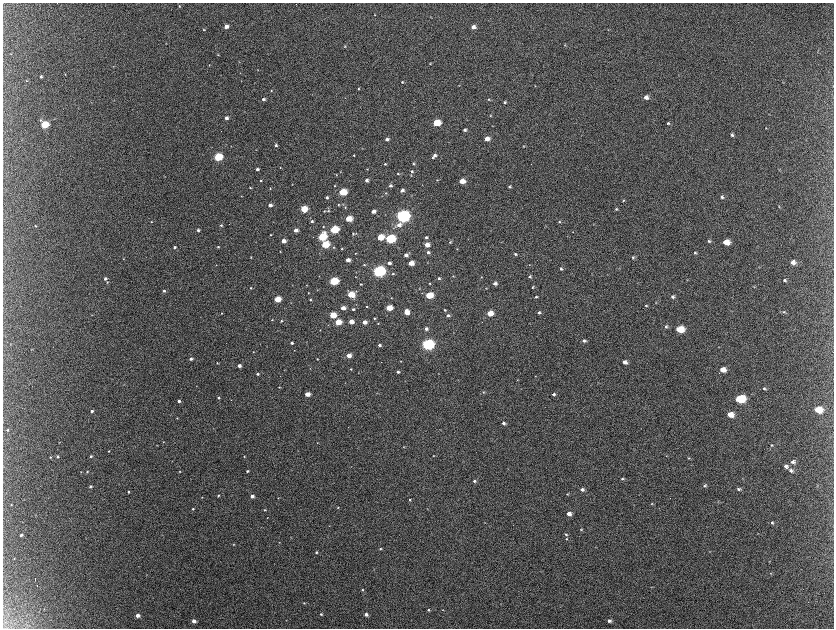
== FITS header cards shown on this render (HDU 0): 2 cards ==
NAXIS1  =                 1663 / length of data axis 1
NAXIS2  =                 1252 / length of data axis 2

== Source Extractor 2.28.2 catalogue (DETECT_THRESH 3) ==
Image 1663 x 1252 px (HDU 0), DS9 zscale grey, zoomed out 1/2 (1 PNG px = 2 x 2 image px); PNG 836 x 630 px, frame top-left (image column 2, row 1251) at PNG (3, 3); no overlay
Background 2170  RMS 33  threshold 98.1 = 3 sigma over >= 5 px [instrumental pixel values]
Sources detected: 317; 11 cannot appear on this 1/2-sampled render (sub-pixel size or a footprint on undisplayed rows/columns) and are not listed; the other 306 listed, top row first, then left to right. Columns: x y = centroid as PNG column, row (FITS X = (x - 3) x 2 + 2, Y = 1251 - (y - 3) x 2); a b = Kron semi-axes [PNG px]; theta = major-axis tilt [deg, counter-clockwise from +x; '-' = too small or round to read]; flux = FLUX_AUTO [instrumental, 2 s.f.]
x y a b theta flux
180 6 4 3 - 5.4e+03
374 15 4 3 - 4.2e+03
431 17 3 2 - 2.5e+03
226 26 4 3 - 3.9e+04
473 27 4 4 - 3.2e+04
204 30 3 3 - 5.0e+03
608 30 3 2 - 2.7e+03
565 45 4 3 - 4.8e+03
345 46 3 3 - 5.2e+03
11 54 3 2 - 3.2e+03
218 55 3 3 - 4.7e+03
239 62 3 2 - 2.8e+03
430 64 3 3 - 4.5e+03
209 65 3 2 - 2.8e+03
113 66 3 2 - 3.0e+03
258 70 3 2 - 2.5e+03
65 74 3 2 - 3.0e+03
41 77 3 3 - 1.2e+04
26 81 3 3 - 4.9e+03
402 82 4 3 - 7.4e+03
459 85 3 2 - 2.7e+03
535 86 3 3 - 3.5e+03
359 88 3 3 - 5.2e+03
271 91 3 3 - 5.7e+03
646 97 4 4 - 3.3e+04
263 99 4 3 - 1.4e+04
488 99 4 3 - 7.2e+03
505 102 3 3 - 8.6e+03
769 114 4 2 - 3.6e+03
490 116 3 3 - 5.5e+03
226 118 3 3 - 2.5e+04
54 119 3 2 - 2.4e+03
41 120 4 3 - 8.5e+03
436 123 5 4 - 2.2e+05
668 123 4 3 - 8.2e+03
45 125 4 4 - 3.3e+05
492 126 4 2 - 3.4e+03
766 128 3 2 - 4.0e+03
465 130 4 3 - 1.6e+04
732 135 4 4 - 1.2e+04
387 139 4 3 - 2.0e+04
487 139 4 3 - 5.5e+04
276 145 3 3 - 1.3e+04
523 146 3 3 - 5.2e+03
362 148 3 2 - 2.7e+03
256 150 3 2 - 2.6e+03
354 155 3 3 - 5.7e+03
435 155 4 4 - 2.2e+04
218 157 4 4 - 4.4e+05
432 158 3 2 - 4.9e+03
385 164 3 3 - 7.3e+03
413 164 4 3 - 7.7e+03
280 168 3 2 - 4.0e+03
257 169 3 3 - 1.6e+04
367 169 3 2 - 3.6e+03
412 171 4 4 - 1.1e+04
341 172 2 2 - 2.5e+03
398 174 3 3 - 6.5e+03
336 175 3 2 - 3.1e+03
411 175 3 2 - 3.3e+03
165 176 3 2 - 2.0e+03
366 180 3 3 - 2.0e+04
437 180 3 3 - 3.7e+03
261 181 3 2 - 6.6e+03
462 181 4 3 - 8.3e+04
292 184 3 2 - 3.4e+03
335 186 3 2 - 4.7e+03
390 186 4 4 - 1.6e+04
509 187 4 3 - 9.1e+03
250 188 3 3 - 5.8e+03
270 188 3 3 - 5.3e+03
402 190 4 3 - 2.4e+04
342 192 4 4 - 3.1e+05
386 193 3 3 - 4.4e+03
241 196 2 2 - 2.8e+03
722 197 5 4 - 1.3e+04
327 198 3 3 - 1.3e+04
623 200 4 3 - 6.2e+03
343 204 3 3 - 5.1e+03
270 205 3 3 - 3.3e+04
338 205 3 3 - 6.1e+03
779 206 4 3 - 5.0e+03
345 207 4 3 - 5.2e+03
304 209 4 4 - 2.2e+05
616 209 4 3 - 7.3e+03
324 211 3 3 - 6.4e+03
328 211 4 3 - 7.5e+03
373 211 3 3 - 4.1e+04
403 216 6 5 - 2.4e+06
349 219 4 3 - 1.7e+05
312 221 3 3 - 1.0e+04
151 222 3 2 - 3.9e+03
560 222 4 3 - 7.4e+03
593 224 3 3 - 3.7e+03
221 225 4 3 - 8.2e+03
399 225 7 5 25 4.3e+04
35 226 3 3 - 5.4e+03
323 226 3 3 - 4.5e+03
334 229 4 4 - 4.9e+05
198 230 3 3 - 1.2e+04
296 230 3 3 - 4.5e+04
573 232 2 2 - 2.2e+03
353 234 3 3 - 5.5e+03
271 235 3 2 - 4.4e+03
322 237 5 4 - 4.5e+05
380 237 4 4 - 1.7e+05
426 237 4 3 - 1.0e+04
390 239 5 4 - 7.8e+05
283 241 3 3 - 5.8e+04
709 241 4 4 - 1.1e+04
450 242 3 3 - 6.7e+03
726 242 5 4 - 9.9e+04
325 244 4 4 - 3.4e+05
427 245 4 3 - 6.5e+04
174 247 3 3 - 1.4e+04
218 247 3 2 - 7.0e+03
333 247 3 3 - 5.4e+03
342 248 3 3 - 5.6e+03
457 249 3 2 - 3.6e+03
280 251 3 2 - 3.6e+03
428 252 4 3 - 1.5e+04
355 253 3 2 - 3.8e+03
695 253 4 3 - 8.5e+03
515 254 4 3 - 9.2e+03
406 255 4 3 - 2.6e+04
251 257 3 2 - 4.2e+03
633 257 5 4 - 1.2e+04
123 259 2 2 - 3.0e+03
348 260 3 3 - 4.5e+04
793 262 5 4 - 4.0e+04
389 263 4 3 - 1.9e+04
411 263 4 3 - 9.3e+04
427 263 3 2 - 3.2e+03
216 265 3 2 - 2.7e+03
364 265 3 3 - 7.0e+03
529 265 3 2 - 2.8e+03
759 267 3 2 - 3.4e+03
561 269 4 3 - 1.0e+04
379 271 5 4 - 1.9e+06
393 274 3 3 - 6.4e+03
453 276 4 3 - 4.7e+03
355 277 3 2 - 2.7e+03
481 277 4 2 - 3.7e+03
530 277 4 3 - 8.8e+03
439 278 4 3 - 1.1e+04
105 279 3 3 - 1.6e+04
785 280 5 4 - 1.1e+04
334 281 4 4 - 5.2e+05
107 282 3 3 - 5.4e+03
430 283 3 3 - 5.9e+03
361 284 3 2 - 5.7e+03
495 284 4 3 - 2.5e+04
307 285 2 2 - 2.6e+03
754 286 4 3 - 4.4e+03
532 287 3 3 - 7.3e+03
250 288 2 2 - 6.0e+03
419 288 3 2 - 3.2e+03
486 288 4 3 - 5.1e+03
317 290 3 2 - 3.1e+03
164 291 3 3 - 1.4e+04
308 293 3 2 - 3.8e+03
351 294 5 4 - 1.9e+05
429 295 4 4 - 2.6e+05
536 297 4 3 - 7.8e+03
673 297 5 4 - 1.5e+04
391 298 3 3 - 3.8e+03
277 299 4 3 - 1.9e+05
310 300 3 2 - 7.4e+03
291 303 2 2 - 1.8e+03
656 303 4 3 - 4.3e+03
356 304 3 2 - 2.3e+03
366 306 3 2 - 5.0e+03
646 306 4 3 - 7.3e+03
343 308 4 3 - 6.1e+04
389 308 4 3 - 1.5e+05
353 309 3 3 - 1.1e+04
444 310 3 3 - 6.7e+03
406 312 4 4 - 8.3e+04
539 312 4 3 - 1.2e+04
784 312 4 4 - 7.8e+03
222 313 2 2 - 3.7e+03
490 313 4 3 - 1.3e+05
92 315 3 2 - 2.9e+03
333 315 4 3 - 2.0e+05
448 315 4 3 - 1.5e+04
374 318 3 3 - 6.6e+03
272 320 3 3 - 3.8e+03
281 321 3 3 - 7.1e+03
338 322 4 3 - 1.6e+05
351 322 4 3 - 7.7e+04
364 322 3 3 - 4.9e+04
378 323 3 3 - 5.0e+03
666 326 4 4 - 1.1e+04
426 329 4 3 - 1.7e+04
680 329 5 4 - 2.0e+05
320 330 2 2 - 2.5e+03
584 341 4 4 - 1.5e+04
292 343 3 2 - 1.4e+04
428 344 5 4 - 1.7e+06
379 345 3 3 - 1.4e+04
32 349 3 2 - 3.5e+03
294 350 2 2 - 2.0e+03
253 352 2 2 - 2.7e+03
348 356 4 3 - 6.9e+04
191 359 3 3 - 1.8e+04
317 359 3 2 - 5.0e+03
400 361 3 2 - 2.7e+03
625 362 5 4 - 3.2e+04
217 363 4 2 - 5.2e+03
239 366 3 3 - 3.0e+04
351 369 3 3 - 5.5e+03
723 369 5 4 - 8.2e+04
398 372 3 3 - 1.3e+04
358 373 2 2 - 3.0e+03
438 373 2 2 - 2.5e+03
257 374 3 2 - 1.1e+04
536 376 3 2 - 2.5e+03
517 380 3 2 - 3.0e+03
405 381 3 2 - 2.9e+03
124 384 3 2 - 2.6e+03
279 387 3 3 - 4.0e+03
764 388 5 4 - 1.2e+04
483 392 4 4 - 8.0e+03
377 393 3 1 - 2.5e+03
307 394 4 3 - 7.9e+04
553 394 4 4 - 1.3e+04
218 398 3 2 - 1.1e+04
740 399 6 5 - 4.4e+05
179 401 3 3 - 2.1e+04
818 410 6 4 -7 1.9e+05
92 411 3 3 - 1.6e+04
730 414 5 4 - 1.0e+05
177 418 3 3 - 4.3e+03
504 423 4 3 - 1.7e+04
8 430 4 3 - 6.6e+03
163 442 3 2 - 3.1e+03
317 443 3 2 - 3.3e+03
157 445 3 2 - 3.1e+03
772 445 5 4 - 9.2e+03
404 447 3 2 - 3.6e+03
109 451 2 2 - 4.5e+03
57 456 3 3 - 9.7e+03
91 456 3 3 - 9.0e+03
244 456 3 3 - 4.2e+03
434 456 3 3 - 4.3e+03
667 456 4 3 - 4.0e+03
50 457 3 2 - 4.6e+03
689 458 4 3 - 6.8e+03
793 462 5 5 - 2.3e+04
786 466 5 4 - 2.7e+04
87 471 3 3 - 5.9e+03
180 471 3 2 - 3.3e+03
247 471 3 3 - 1.0e+04
791 471 6 5 - 1.9e+04
81 472 3 3 - 3.7e+03
742 478 3 3 - 3.7e+03
622 479 4 3 - 1.0e+04
474 481 4 4 - 1.3e+04
90 486 3 3 - 1.0e+04
705 486 4 4 - 1.0e+04
582 489 4 4 - 1.9e+04
739 489 5 4 - 1.4e+04
128 492 3 2 - 8.2e+03
567 494 4 3 - 5.5e+03
218 495 3 3 - 8.0e+03
252 496 3 3 - 3.3e+04
202 497 3 2 - 3.1e+03
278 498 2 2 - 2.7e+03
410 500 3 3 - 6.7e+03
11 504 3 2 - 3.4e+03
652 504 4 3 - 5.7e+03
338 507 3 3 - 5.1e+03
193 509 3 3 - 7.2e+03
427 509 4 2 - 2.9e+03
264 510 3 3 - 6.4e+03
569 513 4 3 - 4.4e+04
267 518 3 2 - 3.0e+03
772 522 4 4 - 1.1e+04
329 526 3 2 - 1.9e+03
581 529 4 3 - 7.2e+03
758 533 3 2 - 2.8e+03
566 534 5 4 - 8.9e+03
21 535 3 3 - 1.4e+04
291 537 3 2 - 2.4e+03
566 539 4 3 - 6.5e+03
279 542 2 2 - 2.4e+03
233 544 3 3 - 4.0e+03
595 547 3 2 - 2.8e+03
380 549 4 3 - 8.9e+03
316 552 3 3 - 8.7e+03
709 552 3 2 - 2.5e+03
14 558 3 2 - 3.4e+03
771 573 3 3 - 4.7e+03
35 579 3 1 - 4.0e+03
37 586 2 1 - 7.0e+03
651 587 3 2 - 3.9e+03
362 590 3 3 - 6.3e+03
304 603 3 3 - 5.2e+03
44 609 3 2 - 2.3e+03
428 610 4 3 - 8.8e+03
443 610 4 2 - 4.4e+03
321 614 3 3 - 8.6e+03
366 614 4 3 - 2.4e+04
137 615 3 3 - 3.4e+04
194 621 4 3 - 3.9e+04
609 621 4 3 - 1.9e+04
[11 sub-pixel or undisplayed-footprint detections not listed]